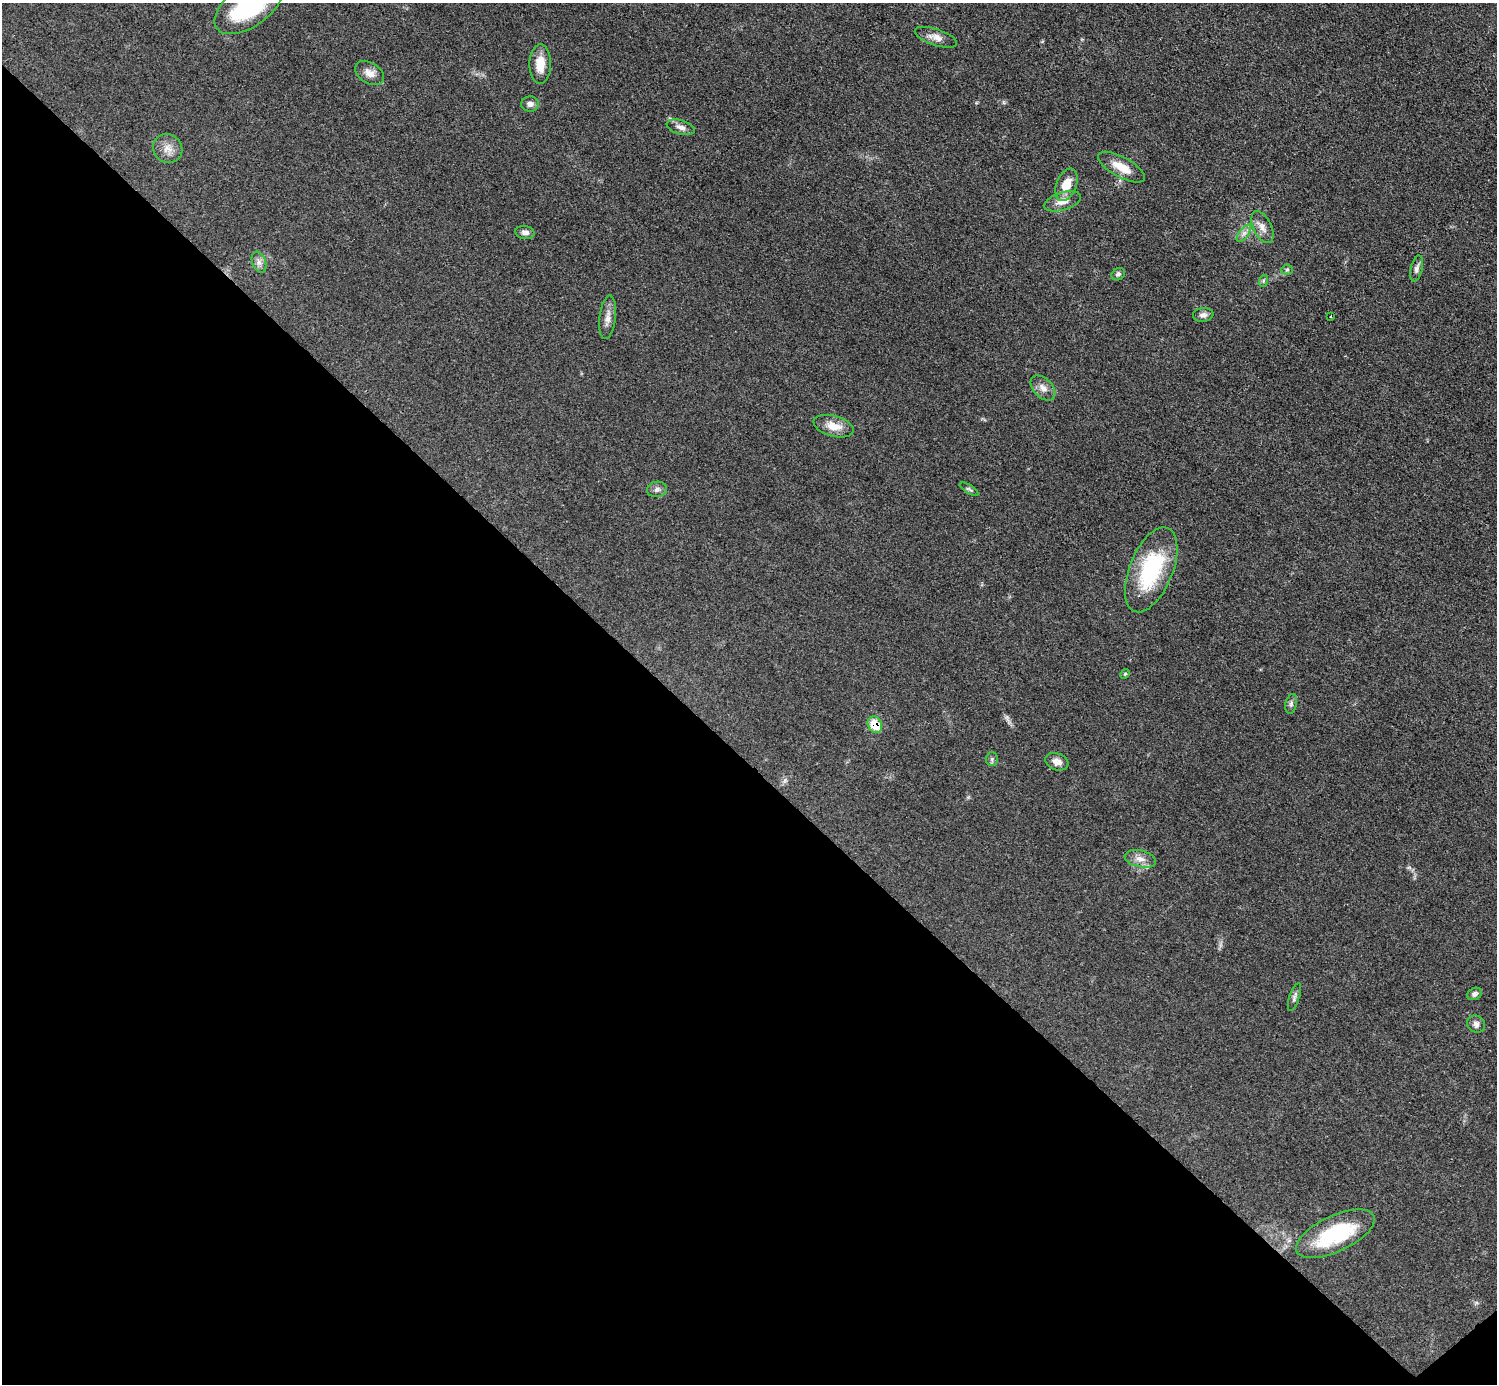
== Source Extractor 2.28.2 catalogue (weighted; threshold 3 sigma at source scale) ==
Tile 14 of 4 x 4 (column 2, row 4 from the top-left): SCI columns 1498-2992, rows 302-1683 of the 5984 x 5984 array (HDU 1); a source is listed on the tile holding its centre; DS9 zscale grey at full resolution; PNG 1499 x 1386 px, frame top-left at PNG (2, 3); each listed source drawn as its Kron ellipse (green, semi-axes under 4 px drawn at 4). Shown black and unused: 45% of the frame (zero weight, under 3 of 4 exposures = <1% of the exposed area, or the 3 px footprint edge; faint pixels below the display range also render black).
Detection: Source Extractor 2.28.2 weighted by HDU 2 'WHT'; one run over the whole footprint, this tile lists its part. Background 0.0797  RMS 0.0063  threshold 0.0285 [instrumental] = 3 sigma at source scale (4.5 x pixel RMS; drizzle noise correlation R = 1.50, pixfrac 1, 0.05/0.05 arcsec/px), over >= 5 px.
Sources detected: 37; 1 too faint to see at this stretch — neither listed nor drawn; the other 36 listed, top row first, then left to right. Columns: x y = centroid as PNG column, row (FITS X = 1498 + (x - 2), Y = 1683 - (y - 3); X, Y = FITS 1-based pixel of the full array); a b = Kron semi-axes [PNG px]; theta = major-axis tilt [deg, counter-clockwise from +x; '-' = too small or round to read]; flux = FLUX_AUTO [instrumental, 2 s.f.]
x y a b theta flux
249 6 39 20 35 69
936 37 22 8 -18 5.3
540 64 19 11 90 9.8
369 73 16 10 -31 5.1
530 104 9 7 3 2.7
681 127 14 7 -17 3.6
168 148 15 14 - 6.5
1121 167 26 10 -29 11
1066 185 17 10 68 11
1062 201 19 8 17 6.9
1262 227 17 9 -63 4.9
525 233 10 6 -10 2.7
1244 233 10 5 54 2.5
259 262 11 6 -70 2.8
1417 268 13 6 75 2.3
1287 270 5 5 - 1
1118 274 7 5 36 1.5
1263 281 6 4 72 0.94
1203 315 10 6 6 2.4
1330 316 3 2 - 1.2
608 317 22 8 83 5
1043 388 15 9 -47 4.5
834 426 20 10 -15 8.8
657 489 10 7 10 2.3
969 489 10 4 -31 1.2
1151 570 45 21 68 58
1125 674 5 4 - 0.72
1291 704 10 5 77 1.9
875 725 8 7 - 15
992 759 6 6 - 1.4
1057 762 12 8 -20 4.6
1140 859 16 8 -12 5
1474 994 7 6 - 1.8
1294 997 14 5 72 2
1476 1024 9 8 - 2.9
1335 1234 42 18 25 50
Overlapping masked pixels (flux is a lower limit): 1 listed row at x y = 875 725
Isophote crosses this tile's border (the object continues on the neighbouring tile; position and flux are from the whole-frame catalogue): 1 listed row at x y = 249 6